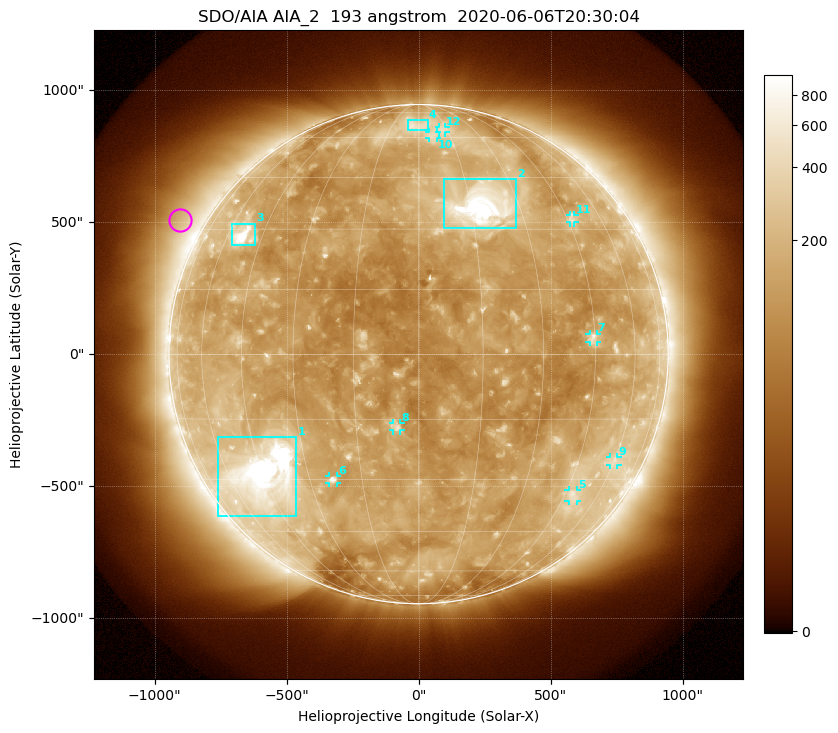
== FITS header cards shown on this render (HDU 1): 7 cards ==
TELESCOP= 'SDO/AIA'
INSTRUME= 'AIA_2'
WAVELNTH=                  193
WAVEUNIT= 'angstrom'
DATE-OBS= '2020-06-06T20:30:04.84'
CTYPE1  = 'HPLN-TAN'
CTYPE2  = 'HPLT-TAN'

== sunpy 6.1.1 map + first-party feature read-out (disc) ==
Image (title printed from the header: SDO/AIA AIA_2  193 angstrom  2020-06-06T20:30:04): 1024 x 1024 px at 2.4 arcsec/px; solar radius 946 arcsec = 394 px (full disc in frame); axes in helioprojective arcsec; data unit not stated in the header (colour bar unlabelled)
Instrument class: DISC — disc imager (sunpy class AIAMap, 193 A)
Bright regions (active regions / flare kernels): reference = the median radial profile (limb darkening/brightening removed); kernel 9 px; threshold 5 sigma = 232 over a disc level ~137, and >= 1.15x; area >= 12 px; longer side >= 9 px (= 22 arcsec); searched inside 0.97 R_sun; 12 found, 12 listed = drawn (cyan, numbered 1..; 8 of them under ~33 arcsec drawn as corner ticks so the feature stays visible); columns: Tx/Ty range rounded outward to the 5 arcsec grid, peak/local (2 s.f.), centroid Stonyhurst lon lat
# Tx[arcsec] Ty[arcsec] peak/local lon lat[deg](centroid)
1 -760..-460 -615..-315 25 -45 -29
2 95..370 475..665 13 +18 +36
3 -710..-620 410..495 8.6 -53 +28
4 -40..35 850..885 3.1 -1 +66
5 565..600 -560..-515 3.2 +48 -34
6 -340..-310 -490..-460 5.2 -23 -30
7 645..675 45..80 3.7 +44 +4
8 -95..-70 -290..-260 4.7 -5 -17
9 725..755 -420..-390 2.5 +60 -25
10 40..70 815..840 2.5 +7 +61
11 570..590 500..525 2.9 +47 +33
12 75..100 840..860 2.4 +12 +64
Off-limb structures (1.02-1.3 R_sun): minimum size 162 px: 7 found; the strongest spans PA ~40..80 deg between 1.02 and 1.3 R_sun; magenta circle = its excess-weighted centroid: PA ~60 deg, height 1.1 R_sun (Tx ~-905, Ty ~510 arcsec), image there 2.1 x the reference